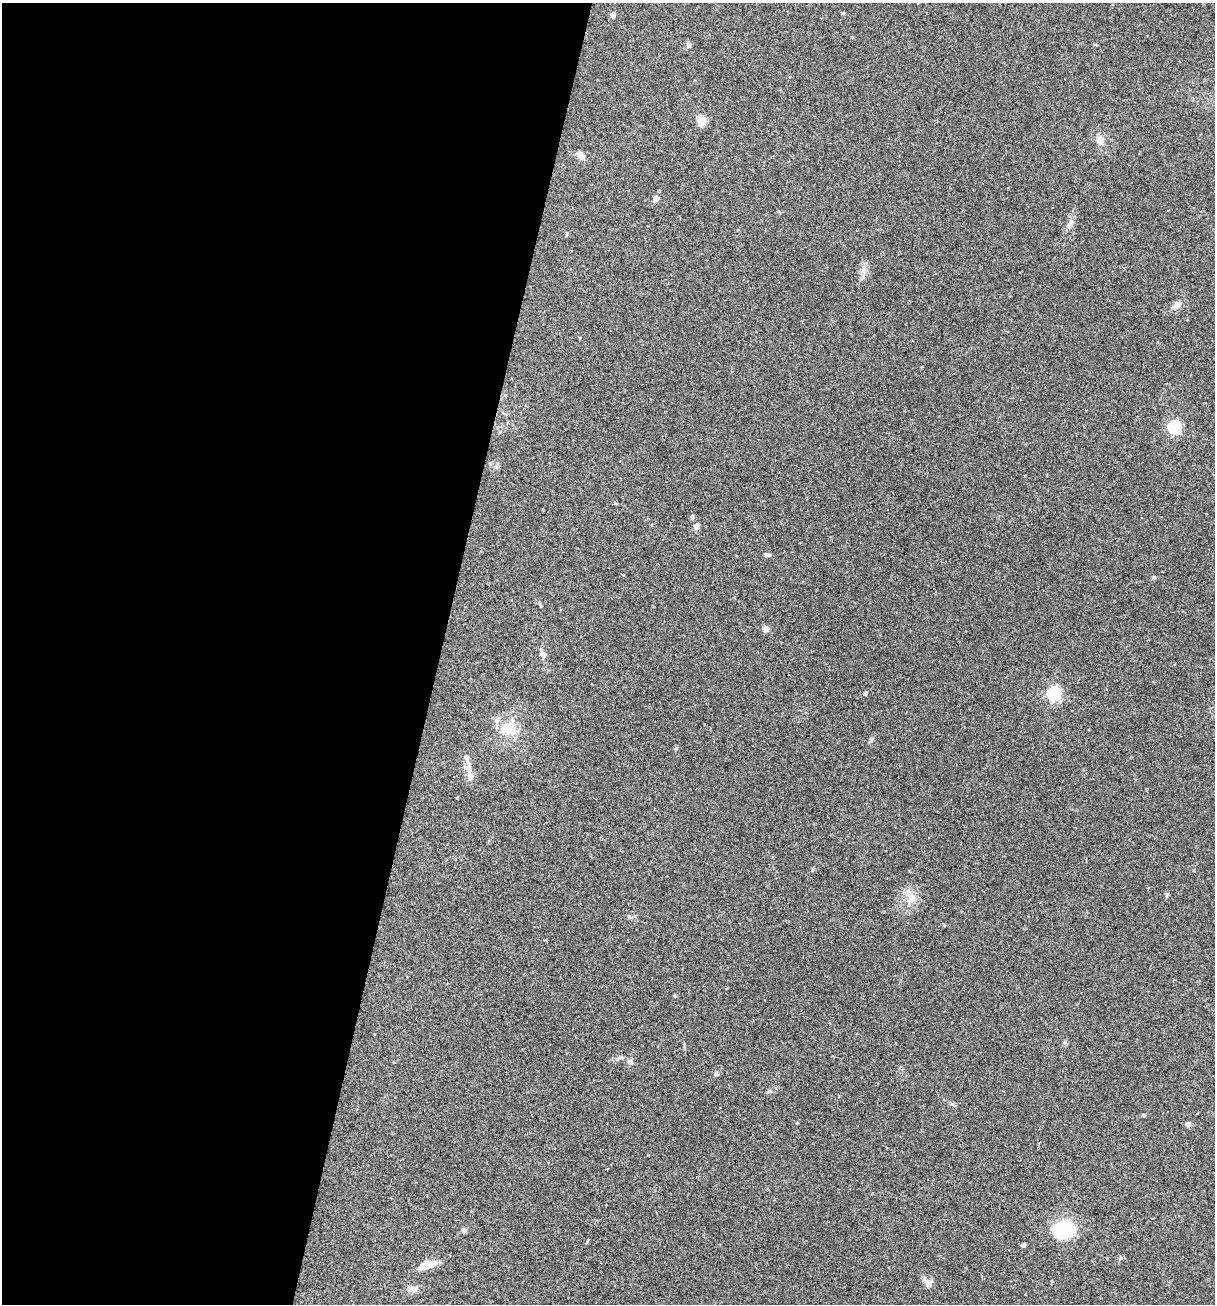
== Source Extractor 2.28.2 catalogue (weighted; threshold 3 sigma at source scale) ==
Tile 5 of 4 x 4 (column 1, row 2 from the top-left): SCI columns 251-1463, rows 2605-3906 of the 5227 x 5208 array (HDU 1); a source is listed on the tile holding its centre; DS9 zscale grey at full resolution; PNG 1217 x 1306 px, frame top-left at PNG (2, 3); no overlay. Shown black and unused: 36% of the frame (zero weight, under 2 of 3 exposures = <1% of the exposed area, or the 3 px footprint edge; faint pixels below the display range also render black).
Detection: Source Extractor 2.28.2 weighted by HDU 2 'WHT'; one run over the whole footprint, this tile lists its part. Background 0.0665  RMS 0.0055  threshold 0.0247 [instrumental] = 3 sigma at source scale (4.5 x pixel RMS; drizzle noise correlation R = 1.50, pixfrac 1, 0.05/0.05 arcsec/px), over >= 5 px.
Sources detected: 44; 6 cosmic-ray / hot-pixel residue — not listed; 2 inside a brighter listed object's ellipse — not listed separately; the other 36 listed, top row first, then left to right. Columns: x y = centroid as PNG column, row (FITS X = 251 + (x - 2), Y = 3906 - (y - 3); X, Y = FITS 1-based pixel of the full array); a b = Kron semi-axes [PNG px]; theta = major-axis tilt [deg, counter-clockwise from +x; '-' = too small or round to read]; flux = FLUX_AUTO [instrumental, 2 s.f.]
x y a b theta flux
613 15 4 4 - 3.7
689 45 7 6 - 1.5
702 121 5 5 - 25
1100 140 11 8 -78 3.9
580 156 10 7 -45 3.5
656 198 4 4 - 4.6
567 234 5 3 - 0.54
572 251 2 2 - 0.5
1177 305 12 7 37 2.8
580 338 3 3 - 0.67
1174 427 6 6 - 82
888 510 2 2 - 0.47
692 517 6 5 - 0.93
696 526 7 6 - 2.1
767 555 8 5 -8 1.4
766 629 8 6 -36 2.7
543 654 6 5 - 3.1
865 693 4 4 - 1.3
1054 694 6 6 - 93
508 728 22 16 8 12
871 740 7 4 46 0.88
468 767 21 8 -89 4.5
1167 895 5 5 - 0.73
911 897 13 10 85 5.2
629 917 7 5 -40 1.1
620 1057 7 4 1 1
630 1062 7 6 - 1.8
716 1074 6 4 68 0.88
1187 1124 7 5 31 1.3
464 1230 6 6 - 1.4
1064 1230 23 20 19 27
1023 1245 5 4 - 1.1
1121 1258 5 5 - 0.71
427 1265 22 8 20 8.5
929 1284 12 5 64 1.9
414 1289 12 7 5 2.6
Unlisted compact peaks at least as high as the median listed source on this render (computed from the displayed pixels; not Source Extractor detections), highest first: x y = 1154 577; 1144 1115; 843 13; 769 1091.